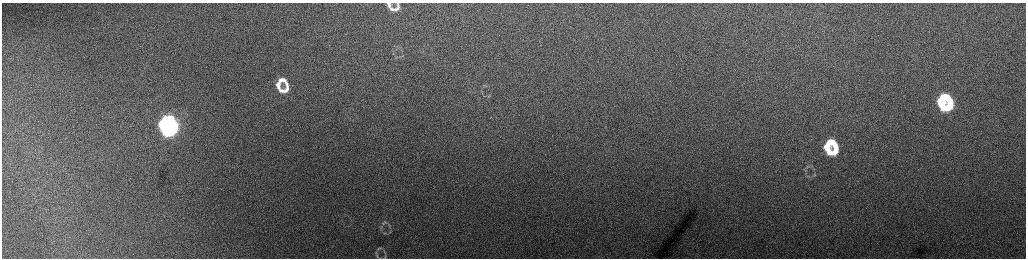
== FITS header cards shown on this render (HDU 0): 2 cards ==
NAXIS1  =                 2048 /fastest changing axis
NAXIS2  =                  512 /next to fastest changing axis

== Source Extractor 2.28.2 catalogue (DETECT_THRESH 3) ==
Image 2048 x 512 px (HDU 0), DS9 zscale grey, zoomed out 1/2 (1 PNG px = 2 x 2 image px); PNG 1028 x 260 px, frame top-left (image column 1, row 511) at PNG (2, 3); no overlay
Background 168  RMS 1.8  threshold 5.4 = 3 sigma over >= 5 px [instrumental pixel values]
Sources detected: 26; all 26 listed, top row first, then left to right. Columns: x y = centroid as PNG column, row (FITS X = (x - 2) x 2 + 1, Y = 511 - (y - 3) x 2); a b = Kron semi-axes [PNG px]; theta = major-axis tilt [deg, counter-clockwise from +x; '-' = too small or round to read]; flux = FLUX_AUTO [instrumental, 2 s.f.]
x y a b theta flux
389 4 9 5 -67 1500
397 8 11 4 78 1800
392 9 8 4 -9 1400
282 80 10 6 -6 3200
278 86 12 6 -79 3000
486 86 4 3 - 430
285 89 15 8 50 4500
484 96 6 1 -4 290
944 97 11 6 -12 16000
941 102 10 6 -75 12000
950 106 11 5 87 13000
944 108 10 4 -14 11000
168 120 10 5 -8 56000
164 126 9 5 -83 41000
170 130 13 7 44 73000
830 142 11 6 -12 8500
827 147 9 6 -73 6500
836 151 12 4 90 6500
831 153 10 4 -12 6300
810 166 5 2 - 350
808 176 4 2 - 250
383 223 5 2 - 410
390 231 6 2 74 370
379 248 6 3 24 360
377 255 4 2 - 300
385 257 5 2 - 280
At the frame edge (FLAGS 8, measured only in part): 1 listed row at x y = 389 4